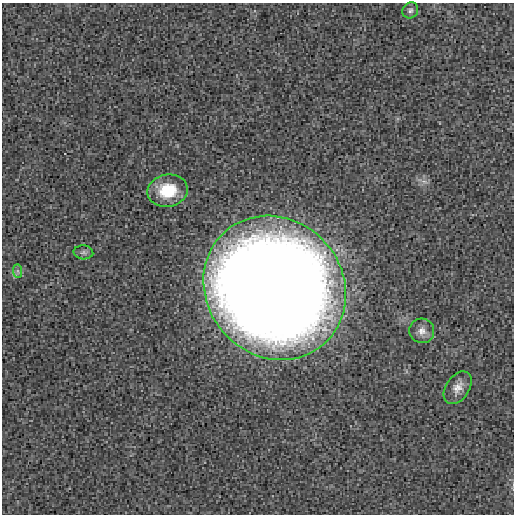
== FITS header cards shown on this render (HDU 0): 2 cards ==
NAXIS1  =                  512 / length of data axis 1
NAXIS2  =                  512 / length of data axis 2

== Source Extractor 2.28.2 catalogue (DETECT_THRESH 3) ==
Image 512 x 512 px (HDU 0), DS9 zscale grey, 1 PNG px = 1 image px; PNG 516 x 516 px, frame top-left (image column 1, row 512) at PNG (2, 3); each listed source drawn as its Kron ellipse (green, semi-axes under 4 px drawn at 4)
Background 6.09e-04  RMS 0.013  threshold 0.0398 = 3 sigma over >= 5 px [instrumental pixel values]
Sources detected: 7; all 7 listed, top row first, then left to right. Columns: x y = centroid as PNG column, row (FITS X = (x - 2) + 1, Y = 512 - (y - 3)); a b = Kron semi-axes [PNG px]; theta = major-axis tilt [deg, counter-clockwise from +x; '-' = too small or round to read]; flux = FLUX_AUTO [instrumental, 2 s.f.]
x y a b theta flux
410 10 8 7 - 2.6
168 191 20 16 10 33
83 252 10 7 -5 3
18 271 7 4 -89 1.8
275 288 75 68 -49 3300
422 331 12 12 - 7.2
458 388 18 11 55 9.2